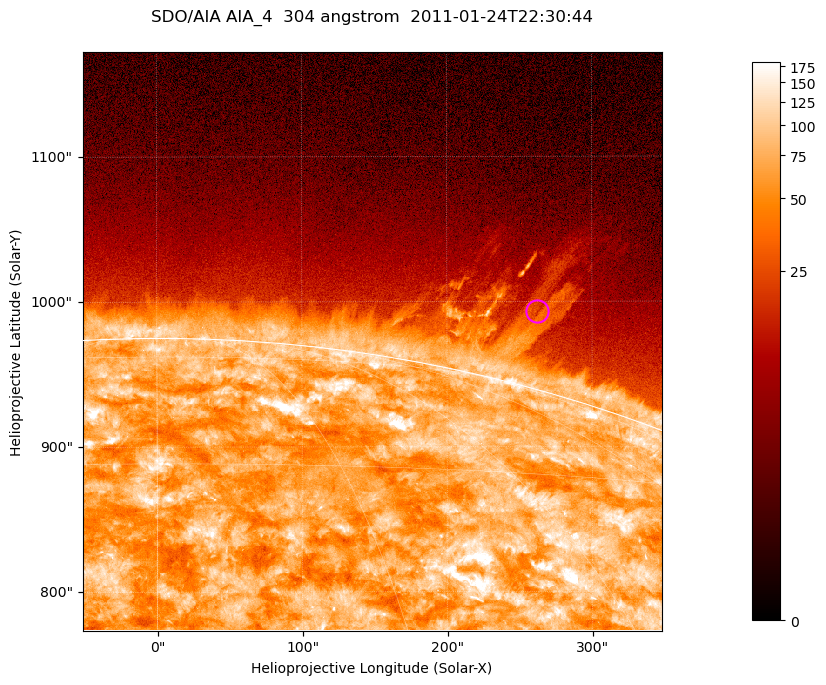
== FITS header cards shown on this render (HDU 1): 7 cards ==
TELESCOP= 'SDO/AIA '           / For AIA: SDO/AIA
INSTRUME= 'AIA_4   '           / For AIA: AIA_ATA1, AIA_ATA2, AIA_ATA3 or AIA_AT
WAVELNTH=                  304 / [angstrom] Wavelength
WAVEUNIT= 'angstrom'           / Wavelength unit: angstrom
DATE-OBS= '2011-01-24T22:30:44.139' / [ISO] Date when observation started; ISO 8
CTYPE1  = 'HPLN-TAN'           / CTYPE1; Typically HPLN
CTYPE2  = 'HPLT-TAN'           / CTYPE2; Typically HPLT

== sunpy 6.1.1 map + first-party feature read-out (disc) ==
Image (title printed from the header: SDO/AIA AIA_4  304 angstrom  2011-01-24T22:30:44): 665 x 665 px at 0.6 arcsec/px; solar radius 975 arcsec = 1625 px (partial field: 2.4% of the solar disc is inside the frame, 46% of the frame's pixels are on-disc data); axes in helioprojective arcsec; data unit not stated in the header (colour bar unlabelled)
Orientation: roll -0.132 deg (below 1 deg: not rotated)
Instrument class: DISC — disc imager (sunpy class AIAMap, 304 A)
Bright regions (active regions / flare kernels): reference = the on-disc median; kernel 5 px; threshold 5 sigma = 125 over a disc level ~72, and >= 1.15x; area >= 442 px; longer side >= 8 px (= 4.8 arcsec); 0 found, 0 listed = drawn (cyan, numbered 1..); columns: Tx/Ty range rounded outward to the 2 arcsec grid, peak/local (2 s.f.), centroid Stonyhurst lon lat
Off-limb structures (1.02-1.3 R_sun): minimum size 221 px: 4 found; the strongest spans PA ~345 deg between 1.02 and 1.12 R_sun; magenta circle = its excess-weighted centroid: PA ~345 deg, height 1.05 R_sun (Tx ~262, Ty ~994 arcsec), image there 1.8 x the reference